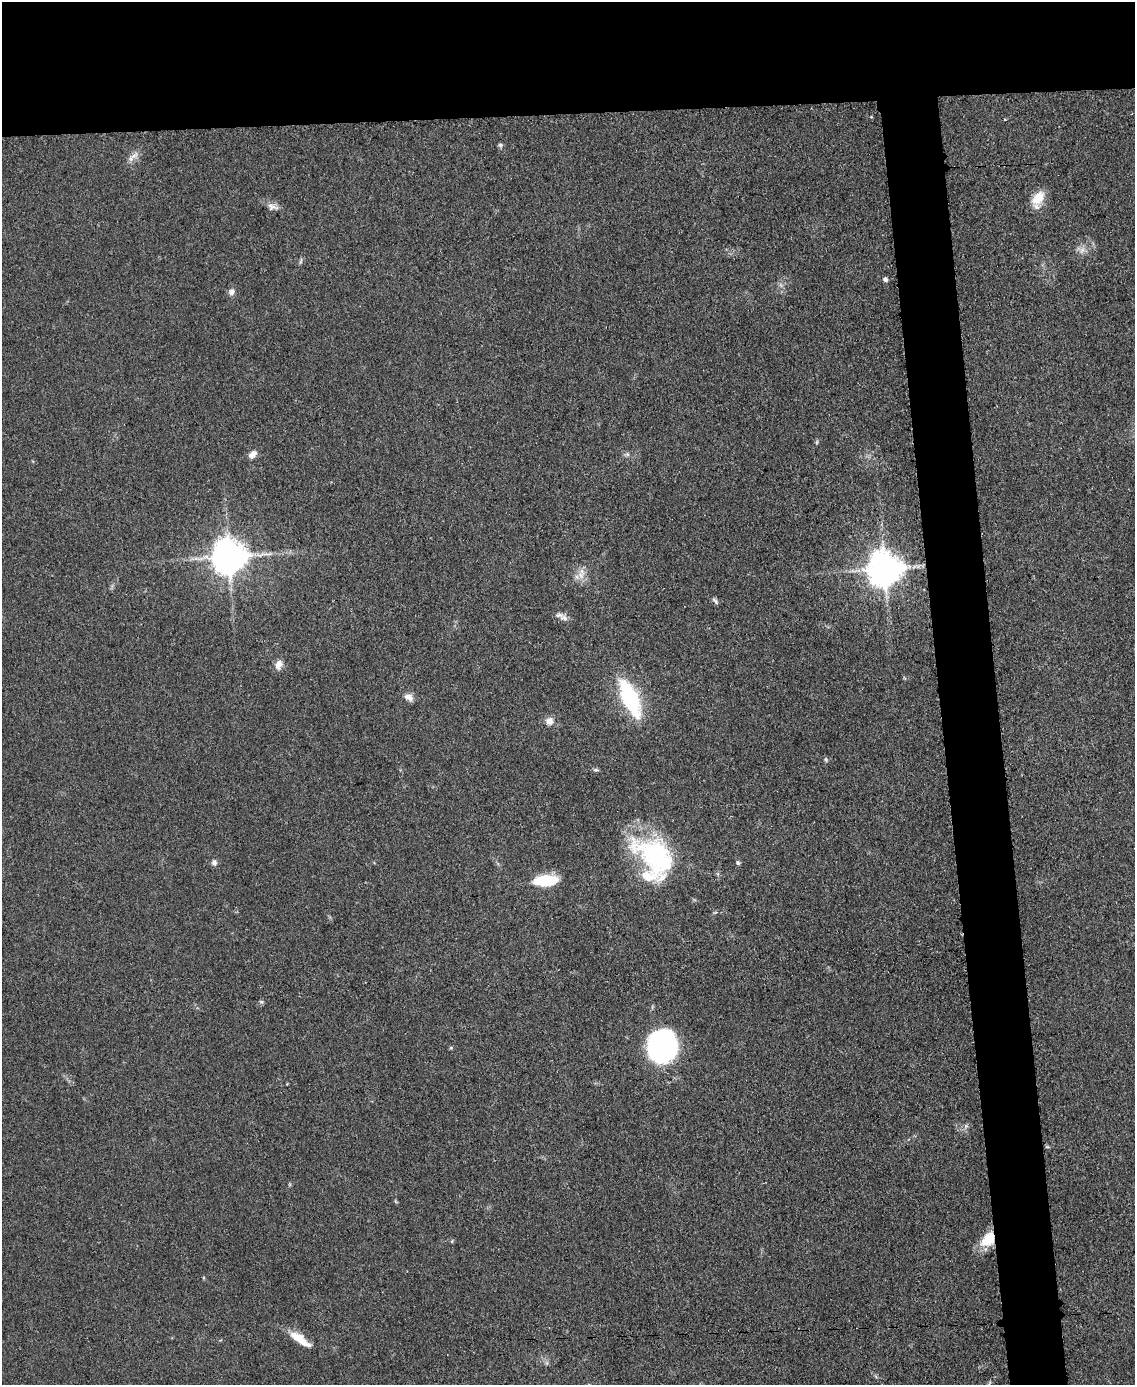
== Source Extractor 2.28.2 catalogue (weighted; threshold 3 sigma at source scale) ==
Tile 2 of 4 x 3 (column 2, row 1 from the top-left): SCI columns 1137-2269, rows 3008-4390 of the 4542 x 4526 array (HDU 1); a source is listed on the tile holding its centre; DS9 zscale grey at full resolution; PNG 1137 x 1387 px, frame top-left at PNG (2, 2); no overlay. Shown black and unused: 13% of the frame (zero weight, under 3 of 5 exposures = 1% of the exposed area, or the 3 px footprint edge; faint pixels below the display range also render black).
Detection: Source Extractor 2.28.2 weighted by HDU 2 'WHT'; one run over the whole footprint, this tile lists its part. Background 0.0625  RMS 0.0059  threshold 0.0264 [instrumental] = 3 sigma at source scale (4.5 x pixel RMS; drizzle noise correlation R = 1.50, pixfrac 1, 0.05/0.05 arcsec/px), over >= 5 px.
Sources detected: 33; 2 inside a brighter listed object's ellipse — not listed separately; the other 31 listed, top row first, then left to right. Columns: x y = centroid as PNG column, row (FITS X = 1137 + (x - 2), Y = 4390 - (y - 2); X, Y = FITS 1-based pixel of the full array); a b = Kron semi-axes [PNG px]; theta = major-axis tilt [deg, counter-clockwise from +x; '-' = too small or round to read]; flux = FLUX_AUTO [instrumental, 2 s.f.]
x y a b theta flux
1005 119 3 3 - 0.55
500 145 6 5 - 1.1
134 156 15 7 30 3.6
1038 198 20 12 51 10
272 207 16 8 -11 3.5
301 261 7 4 72 0.93
885 279 4 4 - 2.1
231 292 8 7 - 2.4
817 442 6 4 71 0.77
627 454 6 5 - 1.2
252 455 10 7 43 3.9
229 556 11 10 - 1000
884 569 10 10 - 1400
581 575 11 8 -59 4.5
715 601 10 5 -53 1.5
559 615 14 6 1 2.8
278 665 13 9 69 4.1
409 697 12 8 -27 3.8
630 698 47 17 -66 48
549 721 10 9 - 3.9
826 760 6 4 -78 0.89
596 770 7 4 -1 1
656 856 56 35 -46 78
214 863 8 6 -75 2
738 863 7 5 -74 1.1
545 880 23 10 4 23
261 1002 6 5 - 0.97
661 1046 23 21 78 150
988 1239 21 14 49 14
452 1241 5 3 - 0.56
297 1337 21 11 -21 9
Overlapping masked pixels (flux is a lower limit): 1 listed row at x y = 988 1239